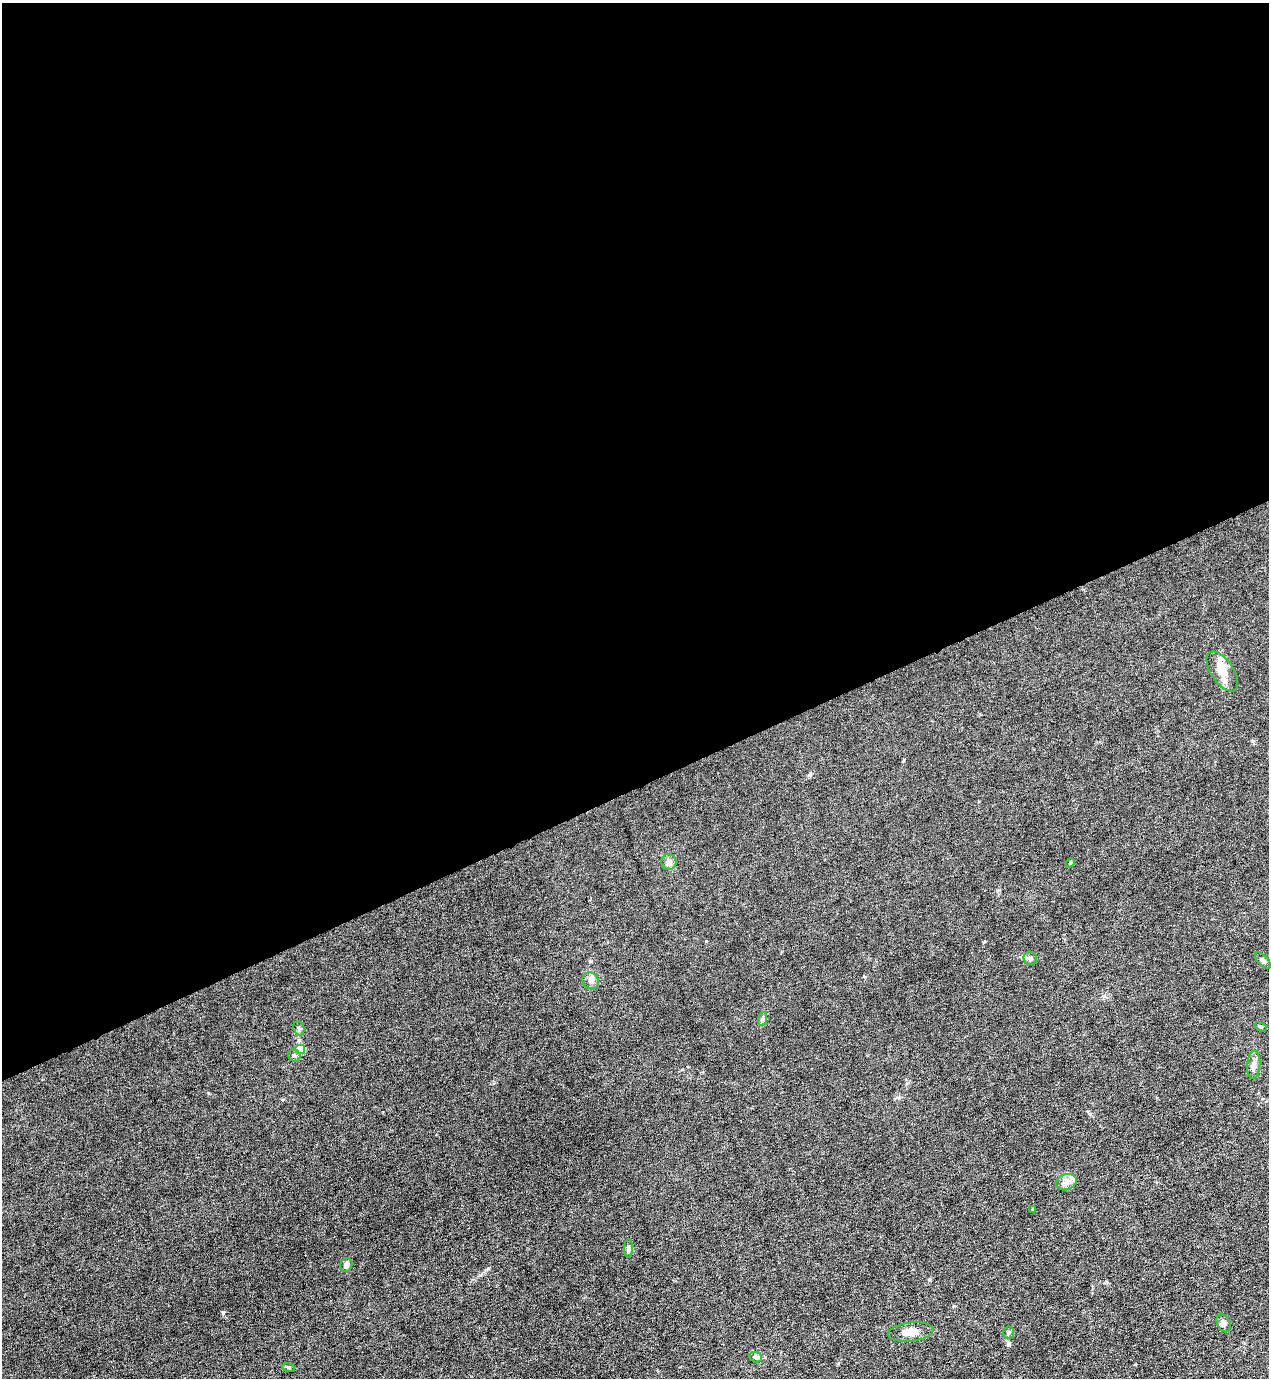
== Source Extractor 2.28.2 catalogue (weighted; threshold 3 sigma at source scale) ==
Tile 2 of 4 x 4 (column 2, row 1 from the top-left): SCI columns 1544-2810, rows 4131-5506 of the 5490 x 5506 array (HDU 1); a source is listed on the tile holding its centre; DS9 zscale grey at full resolution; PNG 1271 x 1380 px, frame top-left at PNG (2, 3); each listed source drawn as its Kron ellipse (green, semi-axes under 4 px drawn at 4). Shown black and unused: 57% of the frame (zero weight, under 6 of 12 exposures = <1% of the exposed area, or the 3 px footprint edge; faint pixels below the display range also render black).
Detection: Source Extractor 2.28.2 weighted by HDU 2 'WHT'; one run over the whole footprint, this tile lists its part. Background 0.017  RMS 0.0031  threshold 0.0129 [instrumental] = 3 sigma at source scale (4.09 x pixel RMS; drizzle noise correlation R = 1.36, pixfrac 0.8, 0.05/0.05 arcsec/px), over >= 5 px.
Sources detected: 22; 1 inside a brighter listed object's ellipse — not listed separately; the other 21 listed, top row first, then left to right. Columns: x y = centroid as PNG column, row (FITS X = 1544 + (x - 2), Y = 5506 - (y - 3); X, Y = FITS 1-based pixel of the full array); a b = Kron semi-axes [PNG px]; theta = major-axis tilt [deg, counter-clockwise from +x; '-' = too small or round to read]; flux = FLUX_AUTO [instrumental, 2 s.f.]
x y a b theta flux
1222 671 23 11 -56 3.5
669 862 8 7 - 1.2
1070 863 5 3 - 0.29
1030 958 7 6 - 0.77
1263 960 10 5 -47 0.82
591 981 9 7 -41 1.1
762 1019 7 4 70 0.57
1261 1027 6 4 -31 0.35
299 1028 7 5 -68 0.52
300 1049 5 5 - 9.7
294 1055 6 6 - 0.67
1254 1065 14 6 86 1.5
1066 1182 10 8 18 1.7
1033 1209 4 3 - 0.3
628 1248 9 4 -89 0.59
346 1265 7 6 - 0.99
1224 1323 10 6 -67 0.91
911 1332 23 9 6 3
1009 1332 6 6 - 0.59
756 1357 6 5 - 1
288 1367 6 4 -18 0.36
Unlisted compact peaks at least as high as the median listed source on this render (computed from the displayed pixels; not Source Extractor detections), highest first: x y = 809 775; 488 1269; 480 1275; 1090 1114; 590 961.